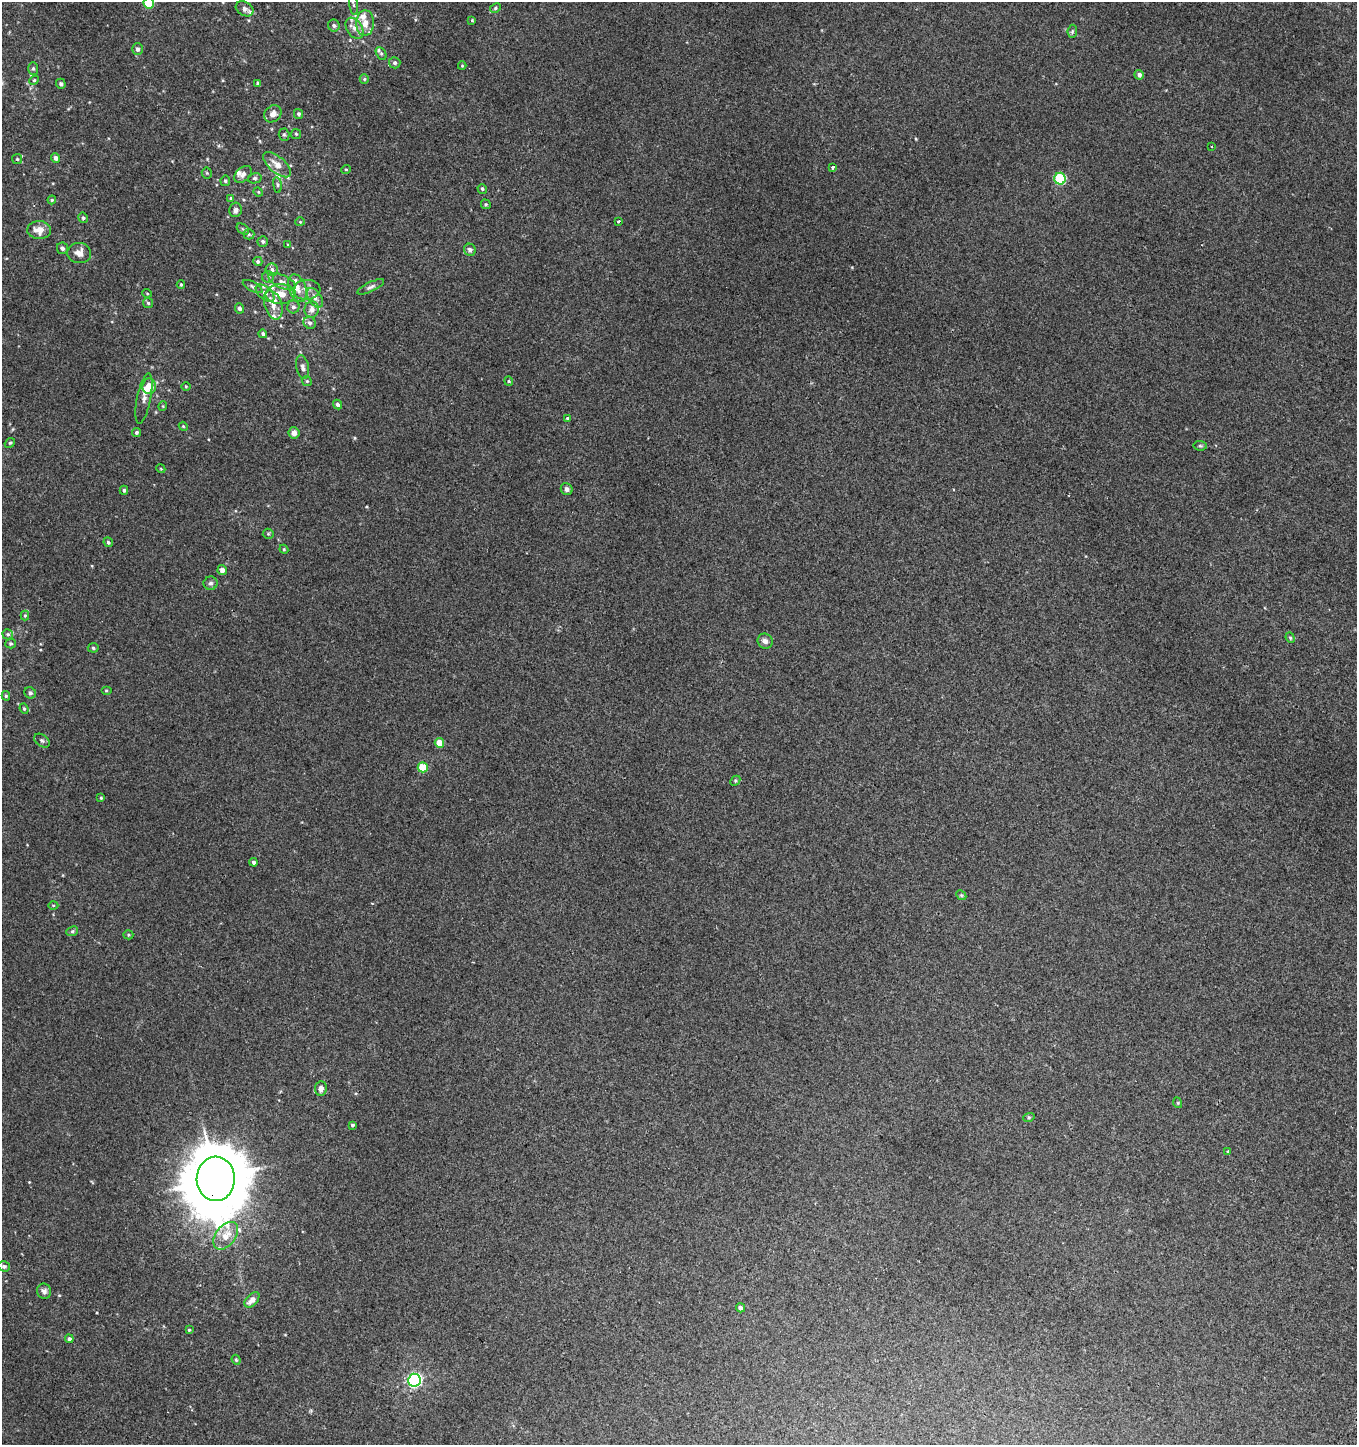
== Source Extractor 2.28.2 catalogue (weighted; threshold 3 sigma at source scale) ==
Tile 6 of 4 x 4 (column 2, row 2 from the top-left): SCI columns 1594-2948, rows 2937-4379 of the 5980 x 5884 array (HDU 1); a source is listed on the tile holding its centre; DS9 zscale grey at full resolution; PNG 1359 x 1447 px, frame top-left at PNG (2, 2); each listed source drawn as its Kron ellipse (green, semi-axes under 4 px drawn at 4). Shown black and unused: <1% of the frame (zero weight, under 2 of 3 exposures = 3% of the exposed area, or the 3 px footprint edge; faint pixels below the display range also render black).
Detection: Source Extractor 2.28.2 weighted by HDU 2 'WHT'; one run over the whole footprint, this tile lists its part. Background 0.00475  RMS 0.0058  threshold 0.026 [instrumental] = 3 sigma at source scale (4.5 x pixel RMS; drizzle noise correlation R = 1.50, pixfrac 1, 0.0396/0.0396 arcsec/px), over >= 5 px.
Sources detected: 143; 14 inside a brighter listed object's ellipse — not listed separately; the other 129 listed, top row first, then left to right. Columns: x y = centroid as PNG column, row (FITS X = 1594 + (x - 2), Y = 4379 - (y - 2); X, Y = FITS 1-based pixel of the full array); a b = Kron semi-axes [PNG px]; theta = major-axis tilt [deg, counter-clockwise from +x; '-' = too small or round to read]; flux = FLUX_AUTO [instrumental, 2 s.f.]
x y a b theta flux
149 3 5 5 - 25
353 5 10 4 -81 1.2
495 8 5 4 - 0.8
244 9 9 7 -28 2
472 20 4 3 - 0.55
365 23 12 9 89 6.6
334 26 6 5 - 1.5
354 28 11 7 -57 3.6
1072 31 6 4 83 0.9
137 49 6 5 - 1.5
381 53 7 5 -62 0.92
395 63 5 5 - 1.4
462 66 4 4 - 0.57
33 68 6 5 - 1
1139 75 5 4 - 2.2
364 79 5 4 - 0.73
34 80 5 4 - 0.68
258 83 4 3 - 1.1
61 84 5 4 - 1.3
273 114 9 7 41 3.8
299 114 5 4 - 1.1
296 134 5 5 - 0.75
284 135 6 5 - 0.96
1211 146 3 3 - 1.6
56 158 5 4 - 2.1
17 159 5 5 - 0.79
277 165 17 8 -41 5.9
833 167 3 3 - 2.9
346 169 5 3 - 0.48
207 173 5 5 - 0.75
243 174 10 6 43 2.5
255 178 7 5 13 1
1060 179 6 6 - 39
225 181 5 4 - 0.96
277 185 8 4 -82 1.1
482 189 5 4 - 0.89
258 192 5 4 - 0.57
231 198 4 3 - 0.51
52 200 4 4 - 0.69
486 204 5 4 - 0.69
236 210 7 6 - 2.2
83 218 5 4 - 0.98
300 222 4 4 - 0.56
619 222 3 3 - 3.9
243 229 7 4 -34 0.94
39 230 12 9 -2 6.3
249 234 5 5 - 0.82
263 241 5 5 - 1.1
288 245 4 3 - 0.51
62 248 6 5 - 1.7
470 250 6 6 - 1.9
79 253 12 10 -4 4.6
258 261 4 4 - 1
272 270 6 6 - 1.6
268 277 6 6 - 1.2
282 282 14 6 -24 3.1
181 285 4 3 - 0.7
253 287 11 4 -28 1.4
371 287 15 4 25 1.7
297 288 14 8 -71 5.4
307 290 14 10 5 4.2
147 293 5 3 - 0.46
265 293 11 6 -41 2.6
280 294 15 10 1 9.6
315 298 11 6 -57 2.6
148 303 5 4 - 0.84
273 305 15 8 -73 5.2
293 307 6 6 - 1.7
239 308 5 4 - 1.5
312 309 8 7 - 3.8
310 323 6 5 - 1.5
263 334 4 4 - 1
303 367 12 6 -79 2.2
307 381 5 4 - 0.72
509 381 4 3 - 0.57
149 386 8 7 - 7.7
186 386 5 3 - 0.48
144 399 25 7 79 3.4
338 404 5 4 - 1.3
163 406 5 3 - 0.46
568 418 3 2 - 0.7
183 426 5 3 - 0.58
137 432 4 4 - 1
294 433 5 5 - 3.1
10 443 5 4 - 0.73
1200 446 6 4 -8 0.87
161 469 4 3 - 0.47
567 489 6 5 - 1.7
124 490 4 4 - 0.99
268 534 5 5 - 0.74
108 542 5 4 - 1.1
284 549 4 4 - 0.64
222 570 5 4 - 2.5
210 583 7 6 - 1.7
25 615 5 4 - 0.6
8 634 5 5 - 0.98
1290 638 5 4 - 0.76
765 641 8 7 - 2.3
11 643 5 5 - 1
93 648 5 4 - 0.94
106 690 5 3 - 0.53
30 693 6 5 - 1.5
6 696 5 3 - 0.75
24 709 5 4 - 0.78
42 741 8 5 -37 1.3
439 743 5 4 - 7.6
423 767 5 5 - 15
735 781 6 4 47 0.72
101 798 4 4 - 0.62
254 862 4 3 - 1.3
961 895 5 4 - 0.67
53 905 5 3 - 0.51
72 931 6 4 23 0.9
128 935 5 4 - 0.67
321 1089 7 6 - 3
1178 1103 5 3 - 0.5
1029 1117 6 3 18 0.68
352 1125 3 3 - 0.93
1228 1152 3 3 - 0.99
216 1179 22 19 88 3500
226 1236 16 9 51 7.9
4 1266 6 5 - 1.1
44 1291 8 7 - 2.1
252 1300 9 5 46 4
740 1308 4 4 - 1.6
189 1330 4 4 - 0.54
69 1339 4 4 - 1.5
236 1360 5 4 - 0.63
414 1380 6 6 - 110
Overlapping masked pixels (flux is a lower limit): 1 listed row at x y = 216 1179
Isophote crosses this tile's border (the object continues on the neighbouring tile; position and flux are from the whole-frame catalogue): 1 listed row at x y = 149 3